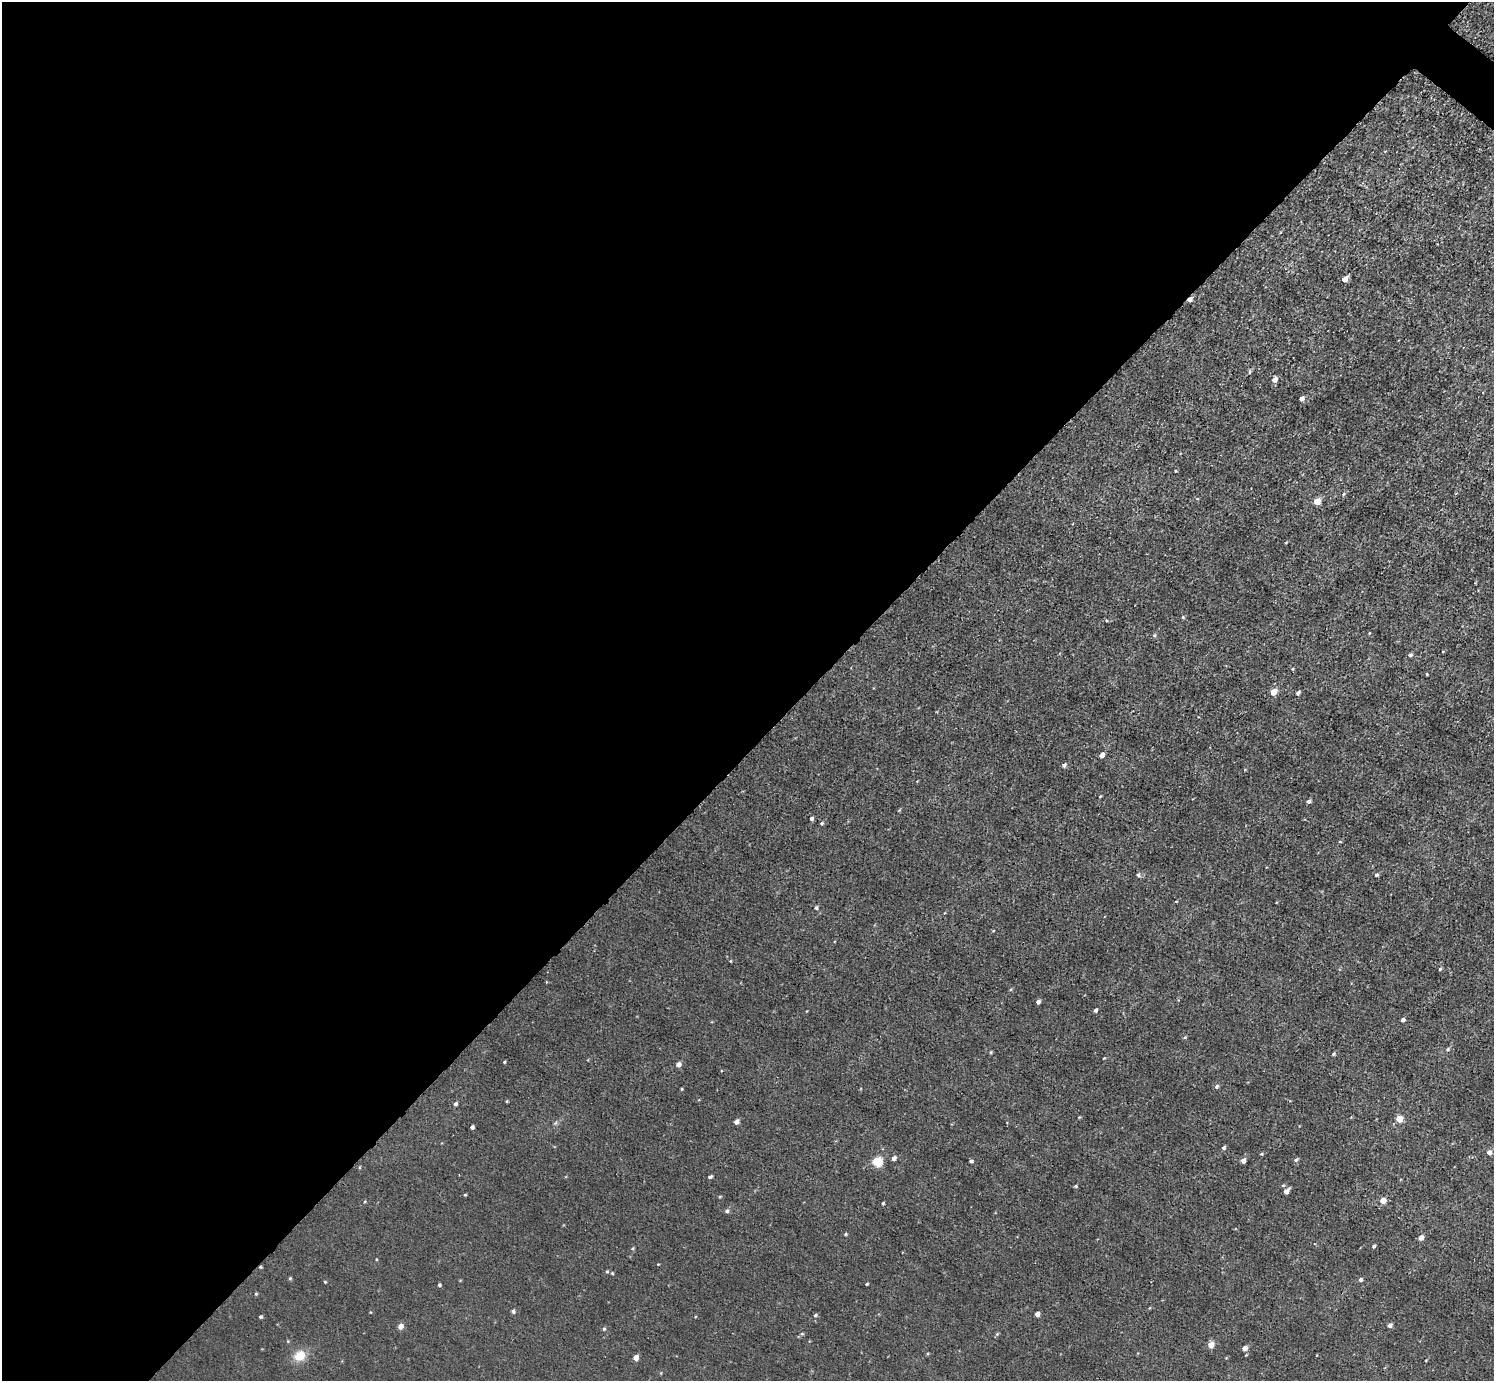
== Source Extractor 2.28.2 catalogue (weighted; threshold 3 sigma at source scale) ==
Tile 5 of 4 x 4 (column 1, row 2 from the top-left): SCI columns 1-1492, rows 2918-4296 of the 5970 x 5973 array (HDU 1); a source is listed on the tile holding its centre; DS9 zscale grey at full resolution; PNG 1496 x 1383 px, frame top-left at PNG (2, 2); no overlay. Shown black and unused: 54% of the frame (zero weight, under 3 of 5 exposures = <1% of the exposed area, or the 3 px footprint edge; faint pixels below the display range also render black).
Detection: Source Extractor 2.28.2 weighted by HDU 2 'WHT'; one run over the whole footprint, this tile lists its part. Background 0.00405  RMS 0.006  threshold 0.0269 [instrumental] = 3 sigma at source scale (4.5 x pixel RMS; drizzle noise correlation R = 1.50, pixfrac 1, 0.05/0.05 arcsec/px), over >= 5 px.
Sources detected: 81; all 81 listed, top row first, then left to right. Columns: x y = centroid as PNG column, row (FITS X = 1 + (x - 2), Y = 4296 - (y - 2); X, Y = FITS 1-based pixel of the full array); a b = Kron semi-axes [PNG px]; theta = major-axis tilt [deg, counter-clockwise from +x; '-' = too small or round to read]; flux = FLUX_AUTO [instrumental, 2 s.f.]
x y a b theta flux
1345 279 5 4 - 5.9
1190 299 5 4 - 2.8
1275 380 5 4 - 4.4
1302 399 5 4 - 2.8
1175 471 3 2 - 0.57
1343 494 5 3 - 0.75
1317 501 5 5 - 8.6
1183 617 4 4 - 0.66
1369 633 4 3 - 0.45
1154 636 5 4 - 0.71
1410 655 6 4 0 1.2
1427 674 4 2 - 0.49
1273 692 5 5 - 6.8
1298 693 6 4 42 1.1
1102 755 5 4 - 3.4
1064 765 5 5 - 1.4
1308 801 5 4 - 1.6
811 818 4 4 - 1.3
822 823 5 4 - 0.91
1340 841 5 3 - 0.52
1138 875 5 5 - 1.3
1376 875 4 4 - 1.2
816 908 4 4 - 1.1
730 961 4 3 - 0.48
1440 969 5 4 - 0.68
1038 1002 4 4 - 2
1095 1010 4 4 - 1.2
1403 1020 4 4 - 1.6
1185 1037 5 4 - 0.69
1448 1049 6 4 17 1
991 1052 5 3 - 0.59
1333 1054 4 3 - 0.79
1104 1058 4 2 - 0.45
504 1062 4 3 - 0.58
678 1064 5 5 - 3.3
1217 1086 5 4 - 1.2
681 1089 4 3 - 0.51
507 1101 5 3 - 0.5
456 1104 5 4 - 1.2
1399 1119 5 4 - 9.7
736 1122 5 4 - 2.8
472 1127 4 3 - 1.5
1223 1148 5 4 - 1.1
1489 1152 5 5 - 2.2
1261 1154 4 4 - 0.68
894 1158 5 4 - 2.4
1243 1160 4 4 - 3
1296 1160 6 4 38 1.1
877 1161 5 5 - 31
971 1161 4 3 - 1.1
710 1177 5 4 - 0.93
1076 1186 4 4 - 0.69
1286 1191 6 4 47 3.5
465 1195 4 3 - 0.54
1383 1201 5 5 - 6.4
883 1203 3 3 - 0.72
727 1211 5 5 - 1.2
845 1234 4 3 - 0.74
1421 1237 5 4 - 3.7
1374 1246 4 4 - 0.97
260 1267 5 3 - 0.55
607 1271 5 4 - 0.65
612 1273 4 3 - 0.56
290 1278 4 4 - 0.74
1360 1280 5 4 - 1.2
325 1282 4 3 - 0.54
867 1284 3 2 - 0.64
439 1285 4 3 - 0.92
513 1311 6 4 -81 1.2
1037 1314 4 4 - 2.9
815 1315 5 4 - 0.91
261 1317 4 4 - 0.89
1390 1325 4 4 - 2.1
400 1326 5 5 - 4.1
604 1329 5 4 - 0.87
802 1334 5 3 - 0.57
997 1334 5 5 - 0.68
1211 1345 5 5 - 6.9
1245 1348 5 4 - 3.2
299 1356 14 11 35 9
636 1357 5 4 - 4.4
Overlapping masked pixels (flux is a lower limit): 2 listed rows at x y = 1190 299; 260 1267